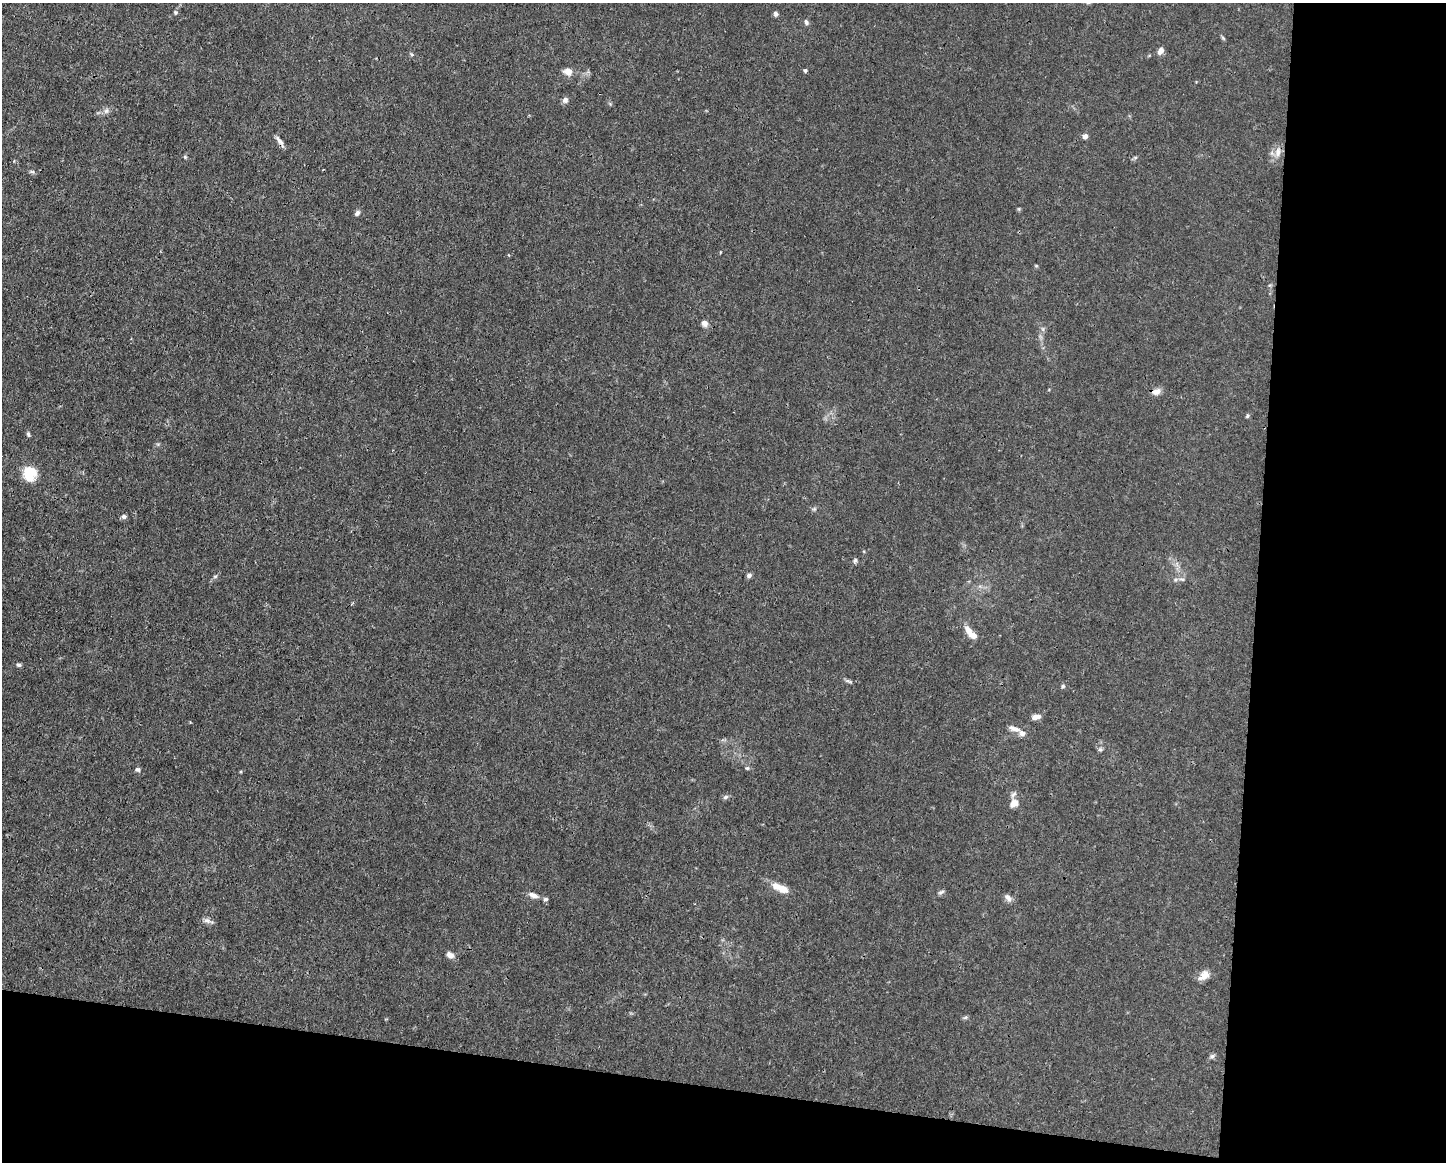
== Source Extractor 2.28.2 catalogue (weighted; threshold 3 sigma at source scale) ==
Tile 12 of 3 x 4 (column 3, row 4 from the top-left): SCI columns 3000-4443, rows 1-1160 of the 4666 x 4638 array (HDU 1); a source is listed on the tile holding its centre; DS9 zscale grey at full resolution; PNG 1448 x 1164 px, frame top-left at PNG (2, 3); no overlay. Shown black and unused: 20% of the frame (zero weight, under 3 of 4 exposures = <1% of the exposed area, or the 3 px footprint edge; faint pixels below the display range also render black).
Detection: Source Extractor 2.28.2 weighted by HDU 2 'WHT'; one run over the whole footprint, this tile lists its part. Background 0.0158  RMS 0.0025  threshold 0.011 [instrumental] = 3 sigma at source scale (4.5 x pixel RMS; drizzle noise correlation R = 1.50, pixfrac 1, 0.05/0.05 arcsec/px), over >= 5 px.
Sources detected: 49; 3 inside a brighter listed object's ellipse — not listed separately; the other 46 listed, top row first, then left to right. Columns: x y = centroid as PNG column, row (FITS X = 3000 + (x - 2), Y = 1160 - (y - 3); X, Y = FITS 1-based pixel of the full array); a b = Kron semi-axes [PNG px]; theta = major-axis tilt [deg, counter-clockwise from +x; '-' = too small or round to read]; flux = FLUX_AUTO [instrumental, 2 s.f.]
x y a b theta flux
175 12 6 5 - 0.4
775 14 6 5 - 0.62
806 22 8 5 -65 0.56
1160 51 7 5 65 1.5
805 70 4 4 - 0.38
568 71 11 9 -22 1.7
565 100 7 7 - 0.83
106 111 9 5 54 0.77
1085 136 6 5 - 0.92
279 141 19 4 -54 1
1278 152 12 8 87 1.6
185 157 5 4 - 0.3
1135 157 6 4 1 0.36
32 172 6 4 -1 0.41
357 213 8 5 51 0.65
704 323 9 7 -44 1
1156 391 12 7 14 1.4
1247 416 5 4 - 0.32
28 434 7 4 -79 0.43
30 474 18 16 -84 4.8
124 516 6 6 - 0.64
855 560 5 5 - 0.46
749 575 7 5 19 0.62
215 576 6 4 2 0.33
1182 579 8 3 -12 0.45
969 631 16 9 -59 2
18 665 5 5 - 0.52
849 681 11 3 -21 0.49
1063 686 5 5 - 0.35
1038 716 10 6 -1 1
1014 729 15 6 -19 1.2
1100 749 6 5 - 0.43
747 768 5 5 - 0.35
138 769 7 6 - 0.52
725 797 7 5 17 0.57
1014 803 12 10 40 1.8
781 888 22 8 -24 3.4
941 892 10 4 21 0.5
533 895 13 6 -21 1.3
1008 897 11 6 -47 1
545 899 5 5 - 0.52
207 920 10 7 -10 0.96
450 955 9 7 -34 1.3
1204 975 15 9 42 1.9
965 1017 7 4 3 0.39
1212 1056 7 6 - 0.54
Overlapping masked pixels (flux is a lower limit): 2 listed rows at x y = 279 141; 1156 391